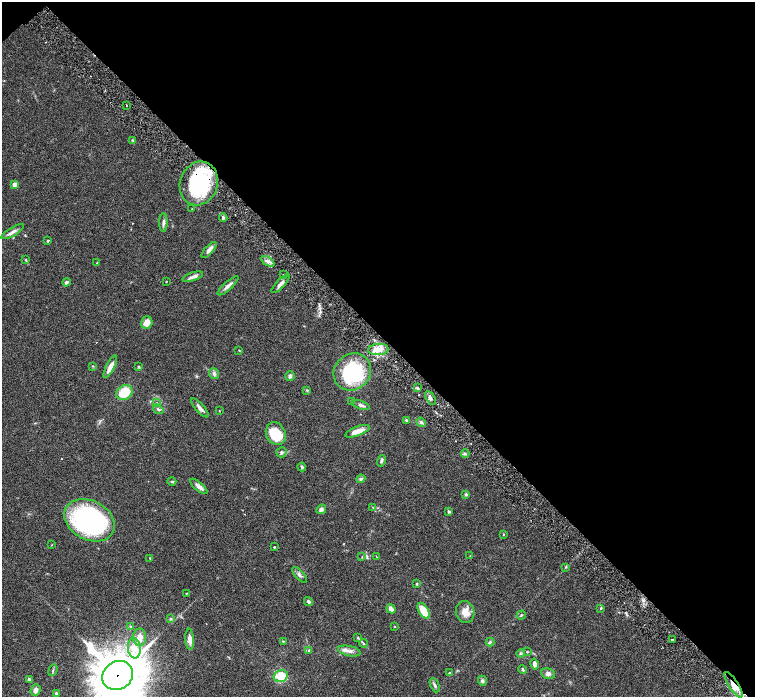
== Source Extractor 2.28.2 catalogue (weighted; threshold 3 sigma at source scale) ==
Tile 3 of 4 x 4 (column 3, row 1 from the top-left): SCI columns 3016-4520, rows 4475-5864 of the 6028 x 6026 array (HDU 1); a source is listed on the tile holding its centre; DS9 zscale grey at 2 x 2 block average (1 PNG px = mean of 2 x 2 image px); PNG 757 x 699 px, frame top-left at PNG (2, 2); each listed source drawn as its Kron ellipse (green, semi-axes under 4 px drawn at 4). Shown black and unused: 48% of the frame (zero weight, under 3 of 6 exposures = <1% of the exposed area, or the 3 px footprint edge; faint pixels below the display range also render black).
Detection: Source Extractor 2.28.2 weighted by HDU 2 'WHT'; one run over the whole footprint, this tile lists its part. Background 0.0806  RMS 0.0041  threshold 0.0169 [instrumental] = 3 sigma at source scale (4.09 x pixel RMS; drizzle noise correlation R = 1.36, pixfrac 0.8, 0.05/0.05 arcsec/px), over >= 5 px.
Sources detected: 106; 1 inside a brighter object's white glare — neither listed nor drawn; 1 coinciding with a brighter row at this scale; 5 inside a brighter listed object's ellipse — not listed separately; the other 99 listed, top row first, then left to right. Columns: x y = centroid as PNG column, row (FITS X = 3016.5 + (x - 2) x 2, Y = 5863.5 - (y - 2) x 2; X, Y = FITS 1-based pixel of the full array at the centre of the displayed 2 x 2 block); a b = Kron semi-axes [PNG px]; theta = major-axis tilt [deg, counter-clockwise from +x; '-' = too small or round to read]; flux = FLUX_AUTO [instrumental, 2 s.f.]
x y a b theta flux
126 105 2 2 - 0.58
133 140 4 3 - 0.88
199 183 22 18 70 85
15 184 3 2 - 8.3
192 209 2 2 - 0.47
223 218 4 3 - 1.5
163 222 9 4 90 2.7
13 232 13 3 31 3.6
48 241 3 2 - 0.64
209 250 10 4 48 4.2
25 260 3 3 - 0.65
268 261 7 4 -29 3
97 263 3 2 - 0.36
283 275 2 2 - 0.53
193 277 10 4 18 3.7
66 282 4 3 - 1.8
166 282 2 2 - 0.44
280 284 12 4 46 4.1
228 286 13 4 41 4.4
147 323 6 5 - 8.2
378 349 10 5 3 7.7
239 350 3 2 - 0.48
93 366 3 2 - 0.58
110 367 12 4 63 6.3
139 367 3 3 - 0.97
352 372 20 17 43 73
214 374 5 4 - 2
290 376 5 5 - 1.9
417 388 4 2 - 1
307 390 4 3 - 0.8
124 392 8 7 - 21
430 398 7 4 -61 2.7
352 402 4 3 - 0.71
157 403 3 3 - 0.81
361 405 9 4 -18 2.6
200 408 12 3 -48 3.7
158 409 6 4 -34 2.1
219 411 2 2 - 0.38
406 420 4 3 - 0.87
421 422 5 4 - 2
357 431 13 4 21 8
276 434 12 9 -60 25
281 452 5 5 - 1.7
465 454 4 2 - 1
381 461 6 4 76 1.6
302 467 4 3 - 1.2
361 479 4 3 - 1.5
172 481 4 3 - 0.89
199 486 11 4 -39 4.3
466 494 4 4 - 1.5
373 507 3 2 - 0.62
321 509 5 4 - 2.8
449 512 4 3 - 1.2
89 520 27 19 -28 190
503 534 3 3 - 0.52
52 545 2 2 - 0.38
274 547 2 2 - 0.74
470 556 4 2 - 0.53
362 557 3 2 - 0.46
377 557 3 2 - 0.36
150 558 3 2 - 0.53
566 567 4 3 - 0.76
300 575 10 4 -48 2.6
417 584 4 3 - 0.87
186 593 3 2 - 0.52
308 602 5 3 - 1.7
601 608 4 3 - 0.85
391 609 5 4 - 4.8
424 611 9 5 -58 15
465 612 11 9 -79 9.4
521 615 5 2 - 0.83
171 619 4 3 - 1.2
395 626 2 2 - 0.6
130 627 3 2 - 0.62
139 637 8 6 89 6.6
358 638 3 3 - 0.83
190 639 10 4 -86 4.5
672 640 2 2 - 0.83
283 641 4 3 - 0.77
490 642 4 3 - 1.2
363 643 4 2 - 0.89
134 648 10 6 -83 8.9
309 650 3 3 - 0.86
349 651 11 5 -12 4.1
527 652 3 2 - 0.7
521 653 4 3 - 1.2
535 664 6 3 -76 3.8
523 669 4 3 - 1.4
53 670 6 2 70 1.2
450 673 3 3 - 0.68
548 674 7 5 -16 3.2
118 675 16 14 35 4400
281 676 7 6 - 15
29 679 4 3 - 2.2
482 681 5 4 - 1.7
435 685 7 3 -67 1.9
733 685 15 5 -57 10
36 690 6 4 69 3.9
56 694 3 2 - 1.7
Overlapping masked pixels (flux is a lower limit): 4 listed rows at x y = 126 105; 199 183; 118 675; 733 685
Isophote crosses this tile's border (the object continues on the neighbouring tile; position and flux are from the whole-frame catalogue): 1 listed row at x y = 118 675
Diffuse or blended objects may show on this block-average render without a row.